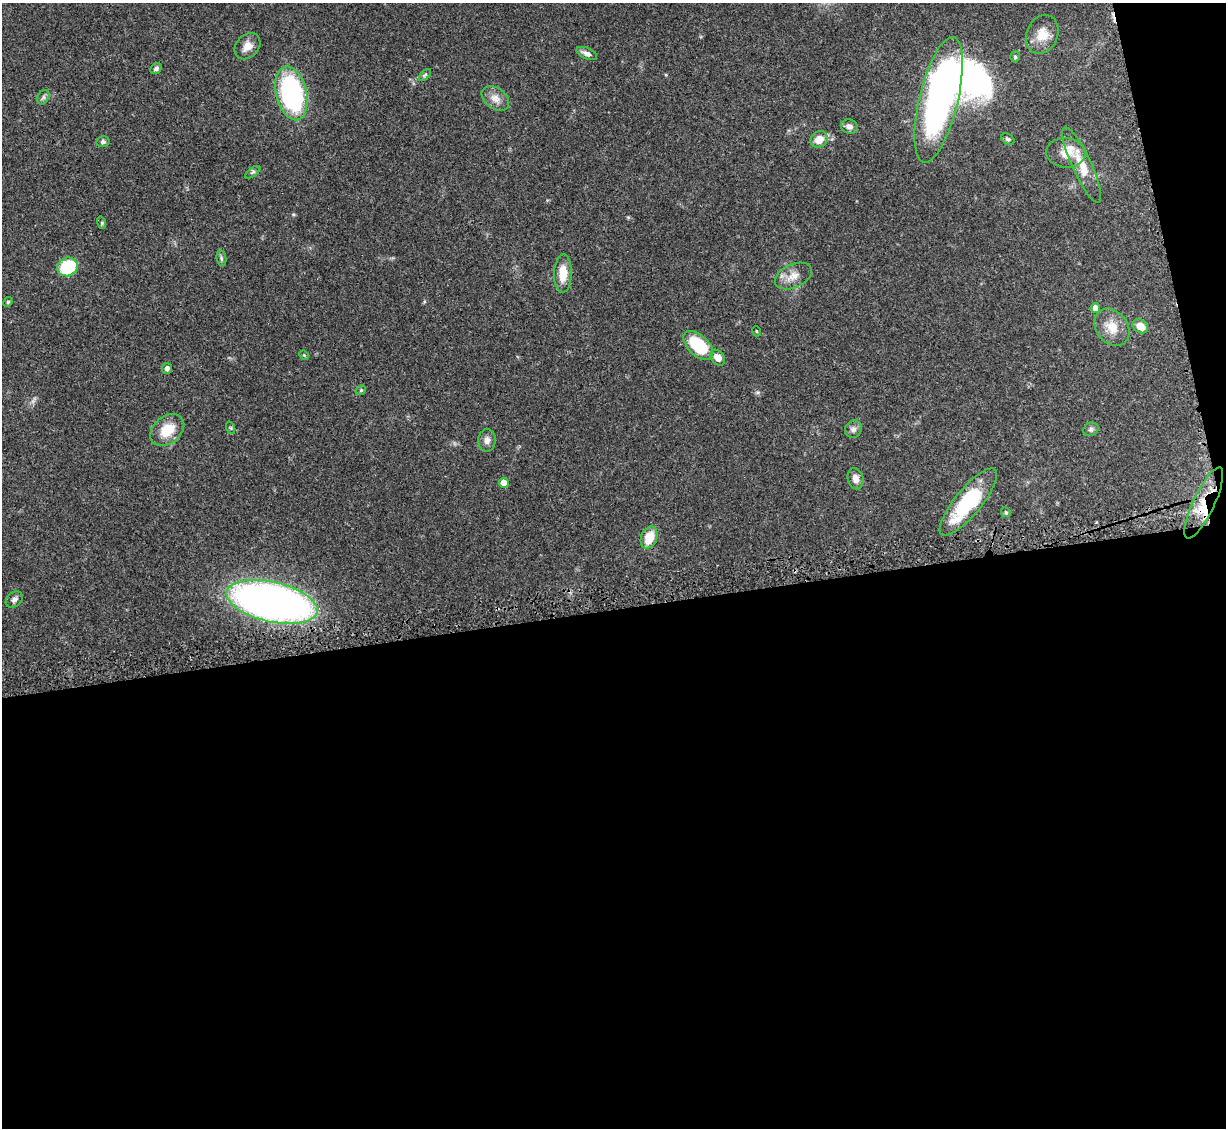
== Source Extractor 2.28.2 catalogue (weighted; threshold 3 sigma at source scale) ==
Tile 16 of 4 x 4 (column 4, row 4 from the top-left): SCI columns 3783-5006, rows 208-1333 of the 5092 x 5004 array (HDU 1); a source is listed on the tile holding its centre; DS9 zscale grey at full resolution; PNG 1228 x 1130 px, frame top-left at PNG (2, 3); each listed source drawn as its Kron ellipse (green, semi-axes under 4 px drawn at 4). Shown black and unused: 48% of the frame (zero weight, under 3 of 5 exposures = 4% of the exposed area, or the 3 px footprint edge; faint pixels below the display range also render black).
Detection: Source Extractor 2.28.2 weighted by HDU 2 'WHT'; one run over the whole footprint, this tile lists its part. Background 0.0707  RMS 0.0033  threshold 0.0149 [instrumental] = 3 sigma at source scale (4.5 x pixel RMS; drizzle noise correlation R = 1.50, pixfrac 1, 0.05/0.05 arcsec/px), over >= 5 px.
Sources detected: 49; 2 inside a brighter object's white glare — neither listed nor drawn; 2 inside a brighter listed object's ellipse — not listed separately; the other 45 listed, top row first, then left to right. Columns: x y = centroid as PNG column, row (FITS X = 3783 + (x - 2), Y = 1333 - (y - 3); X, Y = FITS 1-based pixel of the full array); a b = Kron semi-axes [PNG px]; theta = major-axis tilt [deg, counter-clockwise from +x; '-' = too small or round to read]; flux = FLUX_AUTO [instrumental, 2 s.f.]
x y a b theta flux
1042 34 20 15 67 5.3
247 46 14 11 46 3
587 53 11 5 -23 1.4
1015 57 5 4 - 0.47
156 69 6 5 - 0.94
425 75 7 4 45 0.6
291 93 27 15 -77 59
43 97 8 5 61 0.82
495 98 15 10 -37 3
939 100 64 19 76 120
849 126 8 7 - 1.6
819 139 9 8 - 4
1008 139 7 5 -34 0.73
103 142 6 5 - 0.82
1066 153 20 14 -6 4.6
1082 165 41 9 -65 7.7
253 172 9 4 35 0.7
102 223 6 4 -73 0.45
221 258 8 5 -83 0.69
67 267 10 9 - 18
563 273 19 9 88 5.7
793 276 19 11 25 3.8
8 302 5 4 - 0.37
1095 308 5 4 - 2.7
1140 326 8 6 -34 4.1
1112 327 20 15 -52 5.5
756 331 5 3 - 0.29
698 345 18 10 -44 17
304 355 5 4 - 0.37
718 358 9 6 -49 2.8
167 368 5 5 - 1.1
361 390 5 4 - 0.44
231 428 6 4 -71 0.4
853 429 9 8 - 1.3
1091 429 8 6 28 0.85
167 430 19 13 39 7.7
487 440 11 9 89 1.8
855 479 11 8 -76 2.1
504 483 5 5 - 4.7
968 502 42 13 51 24
1204 503 39 10 65 11
1006 512 5 4 - 0.42
649 538 11 8 67 6.7
14 599 9 7 40 1.1
272 602 46 20 -13 220
Overlapping masked pixels (flux is a lower limit): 1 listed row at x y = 1204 503